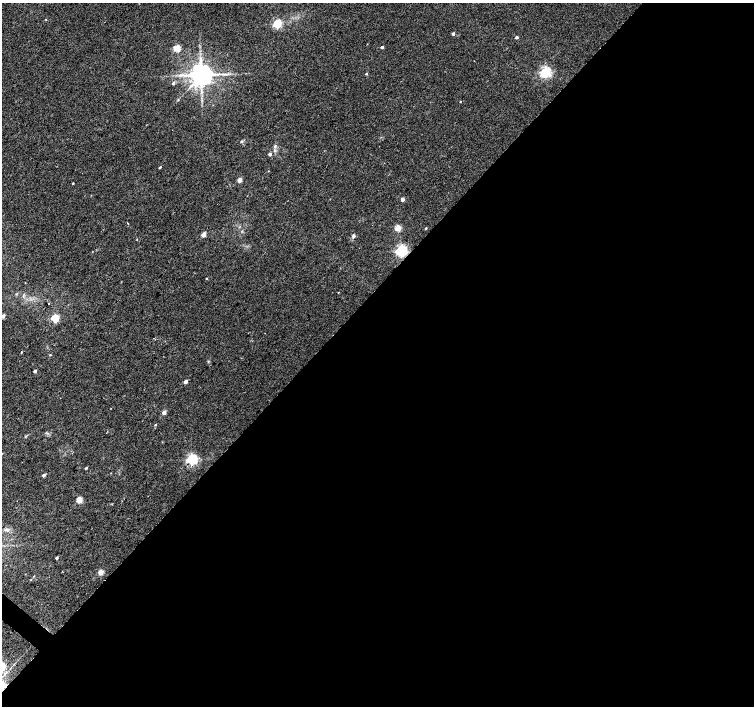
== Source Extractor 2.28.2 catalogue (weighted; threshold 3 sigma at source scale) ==
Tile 12 of 4 x 4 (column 4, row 3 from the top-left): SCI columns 4509-6011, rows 1574-2980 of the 6015 x 6027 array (HDU 1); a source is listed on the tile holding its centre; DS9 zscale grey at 2 x 2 block average (1 PNG px = mean of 2 x 2 image px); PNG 756 x 708 px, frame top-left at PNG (2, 3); no overlay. Shown black and unused: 59% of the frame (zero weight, under 2 of 3 exposures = <1% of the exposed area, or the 3 px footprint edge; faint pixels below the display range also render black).
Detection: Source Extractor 2.28.2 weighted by HDU 2 'WHT'; one run over the whole footprint, this tile lists its part. Background 0.0327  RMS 0.0064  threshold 0.0286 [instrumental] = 3 sigma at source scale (4.5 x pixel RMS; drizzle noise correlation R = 1.50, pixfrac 1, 0.0396/0.0396 arcsec/px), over >= 5 px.
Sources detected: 47; all 47 listed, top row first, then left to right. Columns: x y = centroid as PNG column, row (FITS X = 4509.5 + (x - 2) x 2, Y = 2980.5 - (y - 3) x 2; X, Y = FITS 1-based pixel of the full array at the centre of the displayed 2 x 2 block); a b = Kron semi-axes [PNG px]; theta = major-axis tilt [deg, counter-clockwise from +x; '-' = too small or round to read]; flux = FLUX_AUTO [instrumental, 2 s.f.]
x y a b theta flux
45 19 2 2 - 0.71
277 24 3 3 - 120
453 34 2 2 - 4.5
517 37 2 2 - 4.1
382 47 2 2 - 3.8
177 48 3 3 - 54
545 72 3 3 - 250
366 74 3 2 - 1.6
201 75 5 5 - 2000
173 83 3 3 - 3.3
460 101 2 2 - 0.87
242 141 3 3 - 1.5
275 147 4 2 - 1.7
274 151 3 3 - 1.7
270 154 3 2 - 6.1
160 167 2 2 - 1.6
268 171 2 2 - 0.61
240 180 3 2 - 14
73 183 2 2 - 0.97
402 199 2 2 - 10
128 223 2 2 - 0.93
397 228 3 3 - 34
426 228 2 2 - 1.7
203 235 3 2 - 18
353 236 5 4 - 3
137 239 2 2 - 0.65
401 251 3 3 - 290
207 278 2 2 - 0.91
338 292 2 2 - 0.66
16 294 4 2 - 1.1
48 304 2 2 - 1.9
3 316 3 2 - 8.3
55 318 3 3 - 79
21 352 2 2 - 0.88
50 355 3 2 - 0.84
35 371 3 2 - 4.2
186 381 3 2 - 6.6
164 412 3 2 - 9.8
155 425 2 2 - 1.7
192 459 3 3 - 250
86 468 3 3 - 1.7
44 475 3 2 - 4.9
79 500 3 3 - 29
7 530 6 4 -3 3.5
57 558 2 2 - 2.8
100 572 3 2 - 29
34 576 3 2 - 0.68
Overlapping masked pixels (flux is a lower limit): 1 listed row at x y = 401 251
Isophote crosses this tile's border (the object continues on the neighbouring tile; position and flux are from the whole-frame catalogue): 1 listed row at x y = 3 316
Diffuse or blended objects may show on this block-average render without a row.